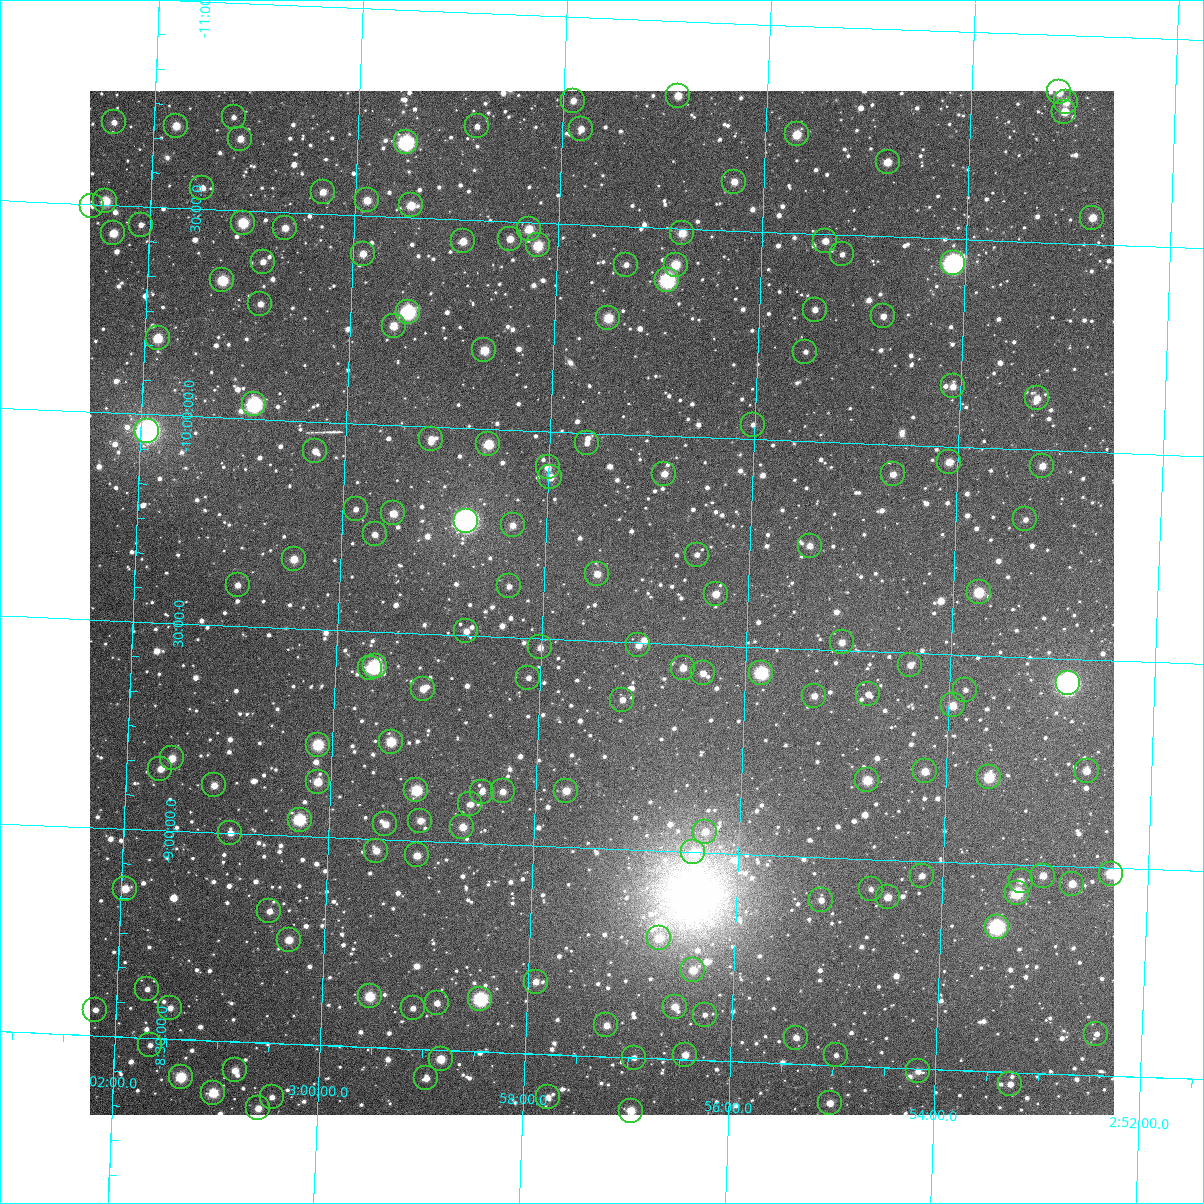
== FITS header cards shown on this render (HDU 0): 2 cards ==
NAXIS1  =                 1024
NAXIS2  =                 1024

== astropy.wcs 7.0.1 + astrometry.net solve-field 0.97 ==
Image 1024 x 1024 px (HDU 0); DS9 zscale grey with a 90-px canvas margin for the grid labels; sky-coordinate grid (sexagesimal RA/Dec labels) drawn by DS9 from the SOLVED WCS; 164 Tycho-2 reference stars matched to detected sources circled (green)
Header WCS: RA---TAN-SIP/DEC--TAN-SIP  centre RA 02:57:26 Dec -09:36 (44.36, -9.59 deg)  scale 8.67 arcsec/px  FOV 148.0' x 148.0'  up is +178 deg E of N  parity flipped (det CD > 0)
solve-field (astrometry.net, Tycho-2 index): VERIFIED the header's WCS against the Tycho-2 star catalogue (verified at 6 index scales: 18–164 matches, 0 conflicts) and refined it, rather than solving blind
Solved WCS: RA---TAN-SIP/DEC--TAN-SIP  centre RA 02:57:26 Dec -09:36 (44.36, -9.59 deg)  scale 8.67 arcsec/px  FOV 148.0' x 148.1'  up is +178 deg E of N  parity flipped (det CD > 0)
The solver's refit moves the header's centre by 0.064 arcsec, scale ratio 1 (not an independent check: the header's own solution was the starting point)
Tycho-2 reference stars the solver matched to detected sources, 164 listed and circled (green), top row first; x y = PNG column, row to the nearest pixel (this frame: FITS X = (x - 90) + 1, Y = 1024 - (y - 91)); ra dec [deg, ICRS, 3 dp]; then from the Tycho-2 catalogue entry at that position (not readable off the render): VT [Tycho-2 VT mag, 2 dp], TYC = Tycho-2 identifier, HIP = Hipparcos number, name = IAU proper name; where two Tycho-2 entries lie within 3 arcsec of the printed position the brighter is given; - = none
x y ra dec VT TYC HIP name
1059 92 43.285 -10.863 10.88 5289-248-1 - -
678 96 44.219 -10.820 10.82 5290-552-1 - -
573 101 44.475 -10.798 11.85 5290-561-1 - -
1066 102 43.267 -10.840 10.85 5289-234-1 - -
1064 112 43.270 -10.817 10.67 5289-221-1 - -
234 117 45.305 -10.725 12.50 5290-669-1 - -
114 122 45.598 -10.700 11.51 5290-680-1 - -
176 126 45.444 -10.698 11.27 5290-717-1 - -
477 126 44.709 -10.727 12.05 5290-665-1 - -
581 129 44.453 -10.731 11.03 5290-649-1 - -
797 134 43.924 -10.738 10.20 5290-628-1 - -
240 139 45.287 -10.674 11.21 5290-700-1 - -
406 142 44.881 -10.682 7.89 5290-704-1 13933 -
888 162 43.699 -10.680 10.67 5290-722-1 - -
734 182 44.073 -10.619 11.18 5290-760-1 - -
202 188 45.375 -10.551 11.84 5290-875-1 - -
323 192 45.080 -10.554 11.46 5290-865-1 - -
367 200 44.970 -10.538 10.79 5290-1100-1 - -
105 201 45.610 -10.510 9.89 5290-906-1 14151 -
411 205 44.862 -10.530 10.43 5290-855-1 - -
92 206 45.642 -10.496 12.87 5290-918-1 - -
1092 218 43.192 -10.564 10.73 5289-122-1 - -
243 223 45.272 -10.472 9.55 5290-928-1 - -
141 225 45.521 -10.456 12.61 5290-891-1 - -
285 228 45.168 -10.463 11.15 5290-889-1 - -
529 229 44.572 -10.485 10.34 5290-940-1 - -
113 233 45.587 -10.433 10.52 5290-949-1 - -
682 233 44.196 -10.490 10.46 5290-922-1 - -
510 239 44.616 -10.460 11.19 5290-888-1 - -
463 241 44.731 -10.449 10.86 5290-901-1 - -
825 241 43.844 -10.484 11.06 5290-913-1 - -
538 245 44.548 -10.446 9.70 5290-900-1 - -
363 254 44.975 -10.409 11.04 5290-980-1 - -
842 254 43.802 -10.453 12.19 5290-887-1 - -
263 262 45.219 -10.380 11.60 5290-1012-1 - -
953 263 43.529 -10.442 6.99 5290-903-1 13520 -
626 265 44.330 -10.408 12.15 5290-973-1 - -
676 265 44.209 -10.413 9.97 5290-971-1 - -
222 280 45.316 -10.331 9.73 5290-1041-1 - -
667 280 44.228 -10.375 8.17 5290-1011-1 13740 -
260 304 45.220 -10.278 11.82 5290-733-1 - -
815 310 43.863 -10.318 11.86 5290-1060-1 - -
408 312 44.859 -10.274 8.35 5290-689-1 - -
883 316 43.696 -10.308 11.21 5290-1071-1 - -
608 318 44.368 -10.279 10.00 5290-712-1 13784 -
394 326 44.893 -10.239 10.68 5290-493-1 - -
158 338 45.468 -10.185 9.94 5290-837-1 - -
484 350 44.668 -10.188 10.29 5290-806-1 - -
805 352 43.883 -10.216 12.61 5290-544-1 - -
953 386 43.519 -10.145 11.58 5290-1064-1 - -
1037 398 43.312 -10.124 11.08 5289-4-1 - -
254 404 45.226 -10.035 7.86 5290-730-1 14050 -
753 425 44.004 -10.035 12.59 5290-746-1 - -
147 431 45.484 -9.961 5.96 5287-1078-1 14110 -
431 439 44.790 -9.970 11.31 5287-95-1 - -
587 443 44.409 -9.975 11.80 5287-154-1 - -
488 444 44.649 -9.963 9.97 5287-1081-1 - -
315 451 45.072 -9.929 11.95 5287-24-1 - -
949 462 43.521 -9.964 11.00 5287-96-1 - -
1042 466 43.293 -9.962 10.91 5286-299-1 - -
548 467 44.501 -9.913 11.34 5287-3-1 - -
664 474 44.216 -9.908 11.27 5287-84-1 - -
893 474 43.657 -9.929 11.15 5287-38-1 - -
550 477 44.495 -9.889 10.97 5287-75-1 - -
356 509 44.967 -9.793 11.79 5287-187-1 - -
393 513 44.874 -9.787 10.70 5287-223-1 - -
1025 519 43.330 -9.832 12.43 5286-305-1 - -
466 521 44.697 -9.777 6.17 5287-1077-1 13883 -
513 525 44.582 -9.770 11.99 5287-237-1 - -
375 534 44.918 -9.734 12.13 5287-282-1 - -
810 546 43.854 -9.749 11.63 5287-298-1 - -
697 555 44.129 -9.717 12.52 5287-269-1 - -
294 559 45.113 -9.667 10.76 5287-322-1 - -
597 574 44.371 -9.661 11.35 5287-314-1 - -
238 585 45.247 -9.599 11.88 5287-391-1 - -
509 586 44.585 -9.622 12.57 5287-361-1 - -
979 592 43.437 -9.652 9.70 5287-307-1 - -
716 594 44.079 -9.624 10.82 5287-366-1 - -
466 631 44.685 -9.510 11.97 5287-504-1 - -
842 642 43.766 -9.519 11.53 5287-465-1 - -
638 645 44.263 -9.493 11.52 5287-479-1 - -
540 647 44.503 -9.479 11.69 5287-548-1 - -
910 665 43.598 -9.471 11.64 5287-547-1 - -
375 666 44.905 -9.417 8.51 5287-1083-1 13945 -
370 668 44.916 -9.412 10.41 5287-1082-1 13948 -
683 668 44.152 -9.443 11.15 5287-521-1 - -
703 673 44.103 -9.432 11.44 5287-575-1 - -
761 673 43.961 -9.439 8.79 5287-559-1 13655 -
528 678 44.528 -9.405 12.17 5287-657-1 - -
1068 683 43.211 -9.441 6.35 5286-1109-1 13421 -
423 689 44.785 -9.367 11.14 5287-623-1 - -
965 690 43.461 -9.416 12.09 5287-583-1 - -
868 694 43.698 -9.397 12.45 5287-658-1 - -
814 696 43.829 -9.388 11.52 5287-596-1 - -
622 700 44.297 -9.361 12.00 5287-606-1 - -
953 705 43.491 -9.377 10.58 5287-608-1 - -
391 742 44.858 -9.237 9.98 5287-319-1 - -
318 745 45.036 -9.222 9.39 5287-263-1 - -
172 758 45.390 -9.175 10.96 5287-204-1 - -
160 769 45.417 -9.148 11.47 5287-161-1 - -
925 771 43.552 -9.216 10.91 5287-250-1 - -
1087 771 43.157 -9.232 11.93 5286-232-1 - -
989 777 43.395 -9.208 9.77 5286-256-1 13475 -
867 780 43.692 -9.189 10.03 5287-291-1 - -
318 782 45.032 -9.133 11.03 5287-101-1 - -
214 785 45.284 -9.114 11.16 5287-74-1 - -
416 790 44.790 -9.122 9.49 5287-55-1 - -
503 791 44.580 -9.128 11.43 5287-125-1 - -
566 791 44.425 -9.136 11.11 5287-103-1 - -
482 792 44.631 -9.125 12.29 5287-47-1 - -
470 804 44.657 -9.094 11.60 5287-27-1 - -
300 820 45.071 -9.040 9.04 5287-316-1 14001 -
420 821 44.778 -9.050 11.29 5287-299-1 - -
385 824 44.863 -9.038 11.28 5287-343-1 - -
462 827 44.675 -9.038 10.99 5287-327-1 - -
705 832 44.082 -9.051 11.59 5287-188-1 - -
230 833 45.239 -9.001 11.63 5287-607-1 - -
376 851 44.883 -8.974 11.01 5287-638-1 - -
693 852 44.110 -9.000 11.23 5287-1084-1 - -
417 855 44.783 -8.966 11.23 5287-585-1 - -
1111 874 43.090 -8.986 9.66 5286-147-1 13391 -
922 876 43.551 -8.965 11.79 5287-641-1 - -
1043 876 43.255 -8.976 11.20 5286-132-1 - -
1021 881 43.309 -8.962 11.58 5286-137-1 - -
1072 884 43.184 -8.959 10.85 5286-136-1 - -
125 889 45.490 -8.857 10.73 5287-405-1 - -
871 889 43.674 -8.928 12.65 5287-531-1 - -
1017 893 43.318 -8.932 9.18 5286-168-1 - -
888 897 43.632 -8.910 11.05 5287-483-1 - -
821 900 43.794 -8.897 11.85 5287-471-1 - -
269 911 45.137 -8.817 11.73 5287-310-1 - -
997 927 43.363 -8.848 7.98 5286-216-1 13467 -
659 938 44.184 -8.790 10.74 5287-331-1 - -
289 940 45.086 -8.750 10.69 5287-241-1 - -
693 970 44.099 -8.716 11.10 5287-186-1 - -
536 982 44.481 -8.673 11.55 5287-132-1 - -
147 989 45.426 -8.617 12.15 5287-110-1 - -
370 996 44.884 -8.621 9.90 5287-35-1 - -
480 999 44.614 -8.626 8.45 5287-17-1 13861 -
437 1003 44.720 -8.612 11.69 5287-198-1 - -
675 1007 44.140 -8.626 11.14 5287-11-1 - -
170 1008 45.368 -8.574 11.88 5287-580-1 - -
413 1008 44.778 -8.598 11.78 5287-477-1 - -
95 1010 45.550 -8.562 11.57 5287-503-1 - -
705 1015 44.066 -8.610 12.38 5287-168-1 - -
606 1025 44.304 -8.575 11.30 5287-603-1 - -
1096 1034 43.111 -8.599 12.14 5286-279-1 - -
796 1038 43.841 -8.563 12.36 5287-1085-1 - -
150 1045 45.414 -8.483 11.91 5287-277-1 - -
685 1055 44.110 -8.512 11.42 5287-399-1 - -
836 1055 43.743 -8.525 13.06 5287-434-1 - -
634 1058 44.235 -8.500 12.16 5287-368-1 - -
441 1059 44.705 -8.478 10.34 5287-274-1 - -
235 1070 45.204 -8.430 11.07 5287-80-1 - -
918 1071 43.542 -8.493 11.57 5287-363-1 - -
181 1077 45.335 -8.409 9.48 5287-923-1 14074 -
426 1078 44.738 -8.430 12.21 5287-87-1 - -
1010 1084 43.316 -8.471 12.11 5286-128-1 - -
213 1093 45.255 -8.374 9.94 5287-904-1 - -
272 1097 45.112 -8.369 11.81 5287-901-1 - -
548 1097 44.440 -8.396 11.86 5287-913-1 - -
830 1103 43.754 -8.409 10.93 5287-13-1 - -
258 1108 45.144 -8.341 11.32 5287-895-1 - -
631 1111 44.237 -8.372 10.44 5287-905-1 - -